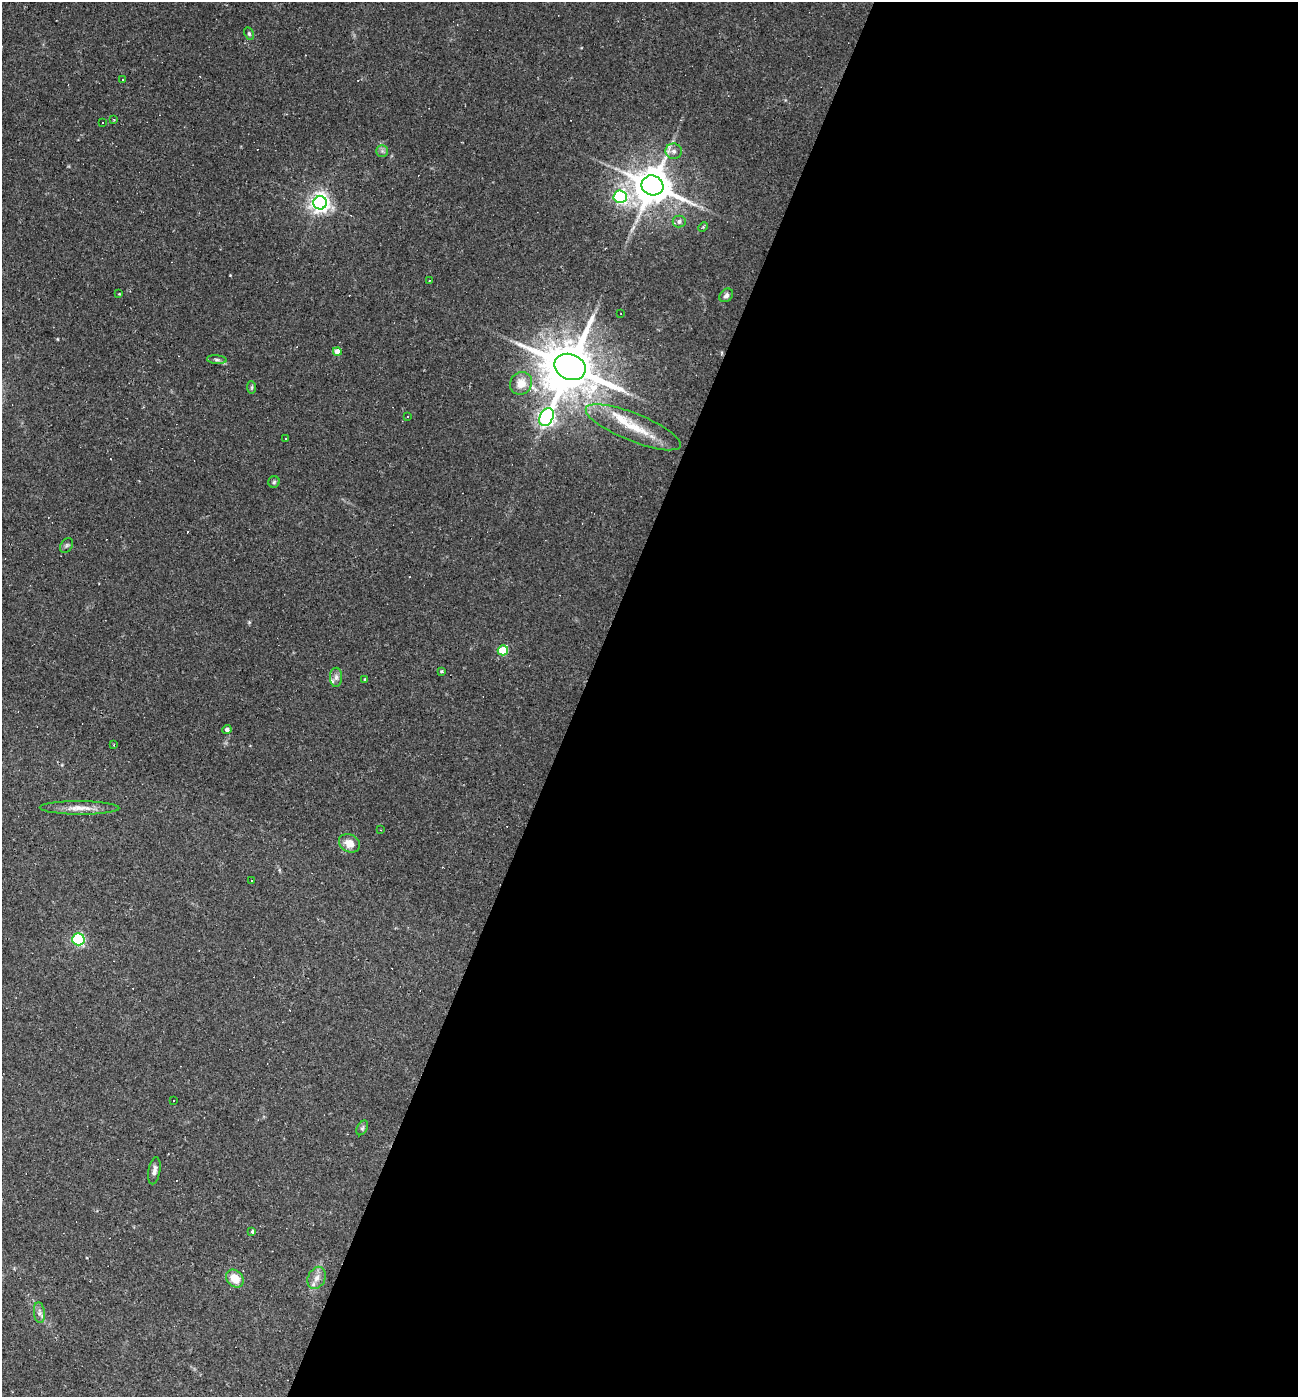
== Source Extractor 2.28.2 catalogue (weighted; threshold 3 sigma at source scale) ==
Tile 12 of 4 x 4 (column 4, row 3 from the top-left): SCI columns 4160-5455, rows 1396-2790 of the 5591 x 5579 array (HDU 1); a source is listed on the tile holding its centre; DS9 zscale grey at full resolution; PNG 1300 x 1399 px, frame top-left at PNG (2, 2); each listed source drawn as its Kron ellipse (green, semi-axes under 4 px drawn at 4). Shown black and unused: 55% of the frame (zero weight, under 2 of 3 exposures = <1% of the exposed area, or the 3 px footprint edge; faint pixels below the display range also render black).
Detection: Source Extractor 2.28.2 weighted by HDU 2 'WHT'; one run over the whole footprint, this tile lists its part. Background 0.0501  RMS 0.0055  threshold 0.025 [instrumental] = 3 sigma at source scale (4.5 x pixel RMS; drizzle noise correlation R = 1.50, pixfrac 1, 0.05/0.05 arcsec/px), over >= 5 px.
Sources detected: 58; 12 cosmic-ray / hot-pixel residue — neither listed nor drawn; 2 inside a brighter listed object's ellipse — not listed separately; the other 44 listed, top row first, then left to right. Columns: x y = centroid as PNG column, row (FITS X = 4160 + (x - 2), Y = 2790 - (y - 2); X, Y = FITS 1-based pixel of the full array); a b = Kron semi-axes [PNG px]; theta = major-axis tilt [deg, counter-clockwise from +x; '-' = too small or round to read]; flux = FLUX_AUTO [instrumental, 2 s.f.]
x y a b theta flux
249 33 6 4 -64 0.85
123 80 3 2 - 0.55
114 119 3 2 - 0.71
102 123 3 3 - 4.6
382 151 6 6 - 1.2
674 151 8 8 - 2.6
652 185 11 10 - 1600
620 197 7 6 - 90
320 203 6 6 - 300
679 221 6 6 - 1.8
703 227 5 4 - 0.61
429 281 2 2 - 0.52
119 294 4 2 - 0.46
726 295 7 6 - 1.7
621 313 2 2 - 0.38
337 352 4 4 - 5.4
217 360 10 4 -5 1.2
570 367 16 12 -21 3700
521 383 12 10 51 7.5
252 387 6 4 -84 0.81
407 417 2 2 - 0.38
546 417 9 6 63 190
633 427 51 14 -22 20
286 439 3 3 - 1.1
274 482 6 5 - 0.92
66 545 8 5 54 1.1
503 650 5 5 - 23
442 671 3 3 - 0.71
336 677 9 6 89 2.1
365 679 3 3 - 0.65
227 729 4 4 - 1.9
114 745 3 2 - 0.51
79 808 40 7 0 6.6
380 830 3 2 - 0.41
349 843 11 8 -29 6.6
252 880 3 2 - 0.97
78 939 6 6 - 71
174 1100 3 3 - 0.9
362 1128 8 5 60 1
154 1171 14 6 80 2.5
252 1232 3 3 - 3.9
235 1278 10 8 -47 8.9
317 1278 11 8 65 3.9
39 1313 10 5 -84 2